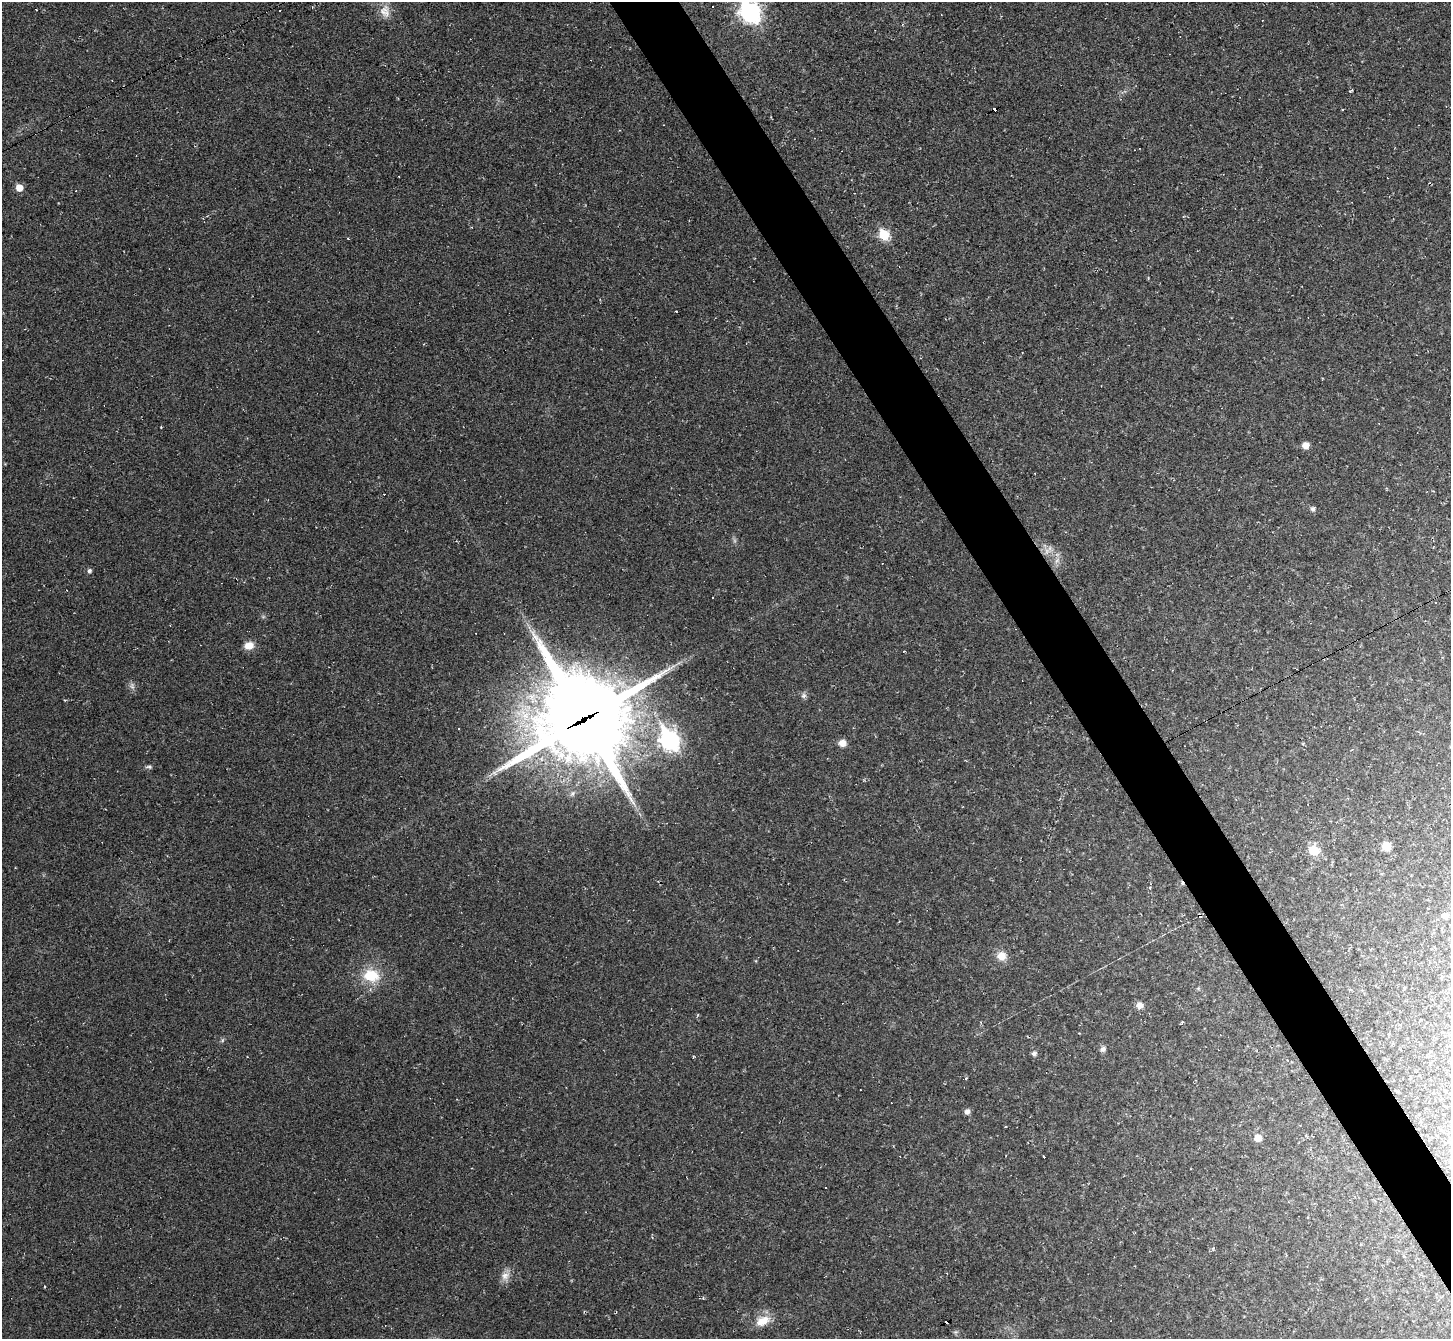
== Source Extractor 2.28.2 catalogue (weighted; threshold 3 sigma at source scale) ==
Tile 6 of 4 x 4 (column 2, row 2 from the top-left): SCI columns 1451-2899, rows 2828-4164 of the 5799 x 5790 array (HDU 1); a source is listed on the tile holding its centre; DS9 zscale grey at full resolution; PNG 1453 x 1341 px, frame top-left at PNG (2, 2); no overlay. Shown black and unused: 5% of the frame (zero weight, under 2 of 3 exposures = <1% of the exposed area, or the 3 px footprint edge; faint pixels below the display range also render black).
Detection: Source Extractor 2.28.2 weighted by HDU 2 'WHT'; one run over the whole footprint, this tile lists its part. Background 0.0951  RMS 0.008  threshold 0.0359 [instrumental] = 3 sigma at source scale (4.5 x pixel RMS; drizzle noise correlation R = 1.50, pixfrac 1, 0.05/0.05 arcsec/px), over >= 5 px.
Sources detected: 58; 23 cosmic-ray / hot-pixel residue — not listed; the other 35 listed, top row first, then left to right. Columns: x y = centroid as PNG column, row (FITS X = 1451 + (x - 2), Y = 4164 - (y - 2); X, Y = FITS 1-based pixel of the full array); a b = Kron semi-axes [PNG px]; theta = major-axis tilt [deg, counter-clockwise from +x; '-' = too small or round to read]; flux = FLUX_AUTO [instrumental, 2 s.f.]
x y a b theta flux
385 11 18 14 -83 9
750 12 10 8 -55 380
19 188 6 5 - 11
884 235 6 6 - 42
676 311 3 2 - 0.58
161 427 3 2 - 0.56
1305 445 6 6 - 6.7
1313 509 7 6 - 2.1
1047 551 10 7 72 4.4
1057 560 10 5 55 2.9
89 571 5 5 - 2.3
1436 603 3 2 - 0.56
249 645 11 8 12 8.2
904 651 4 2 - 0.67
132 686 10 6 -72 2.7
804 696 7 7 - 2.4
583 719 33 30 -51 9400
670 740 10 8 -60 340
842 743 8 8 - 5.5
149 767 9 4 -6 1.6
1348 798 4 3 - 0.65
1386 846 7 7 - 14
1314 851 9 8 - 18
1445 916 7 6 - 4.7
1001 956 11 11 - 9.2
371 976 20 15 -10 24
1140 1005 8 7 - 5.4
222 1040 7 4 88 1.2
1103 1049 7 6 - 2.9
1034 1054 5 5 - 2.7
967 1111 7 6 - 3
1005 1126 3 2 - 0.67
1258 1138 7 7 - 8.3
505 1276 13 11 38 6
763 1321 20 12 26 13
Overlapping masked pixels (flux is a lower limit): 1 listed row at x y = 583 719
Isophote crosses this tile's border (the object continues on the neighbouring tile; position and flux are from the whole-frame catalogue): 1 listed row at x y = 750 12